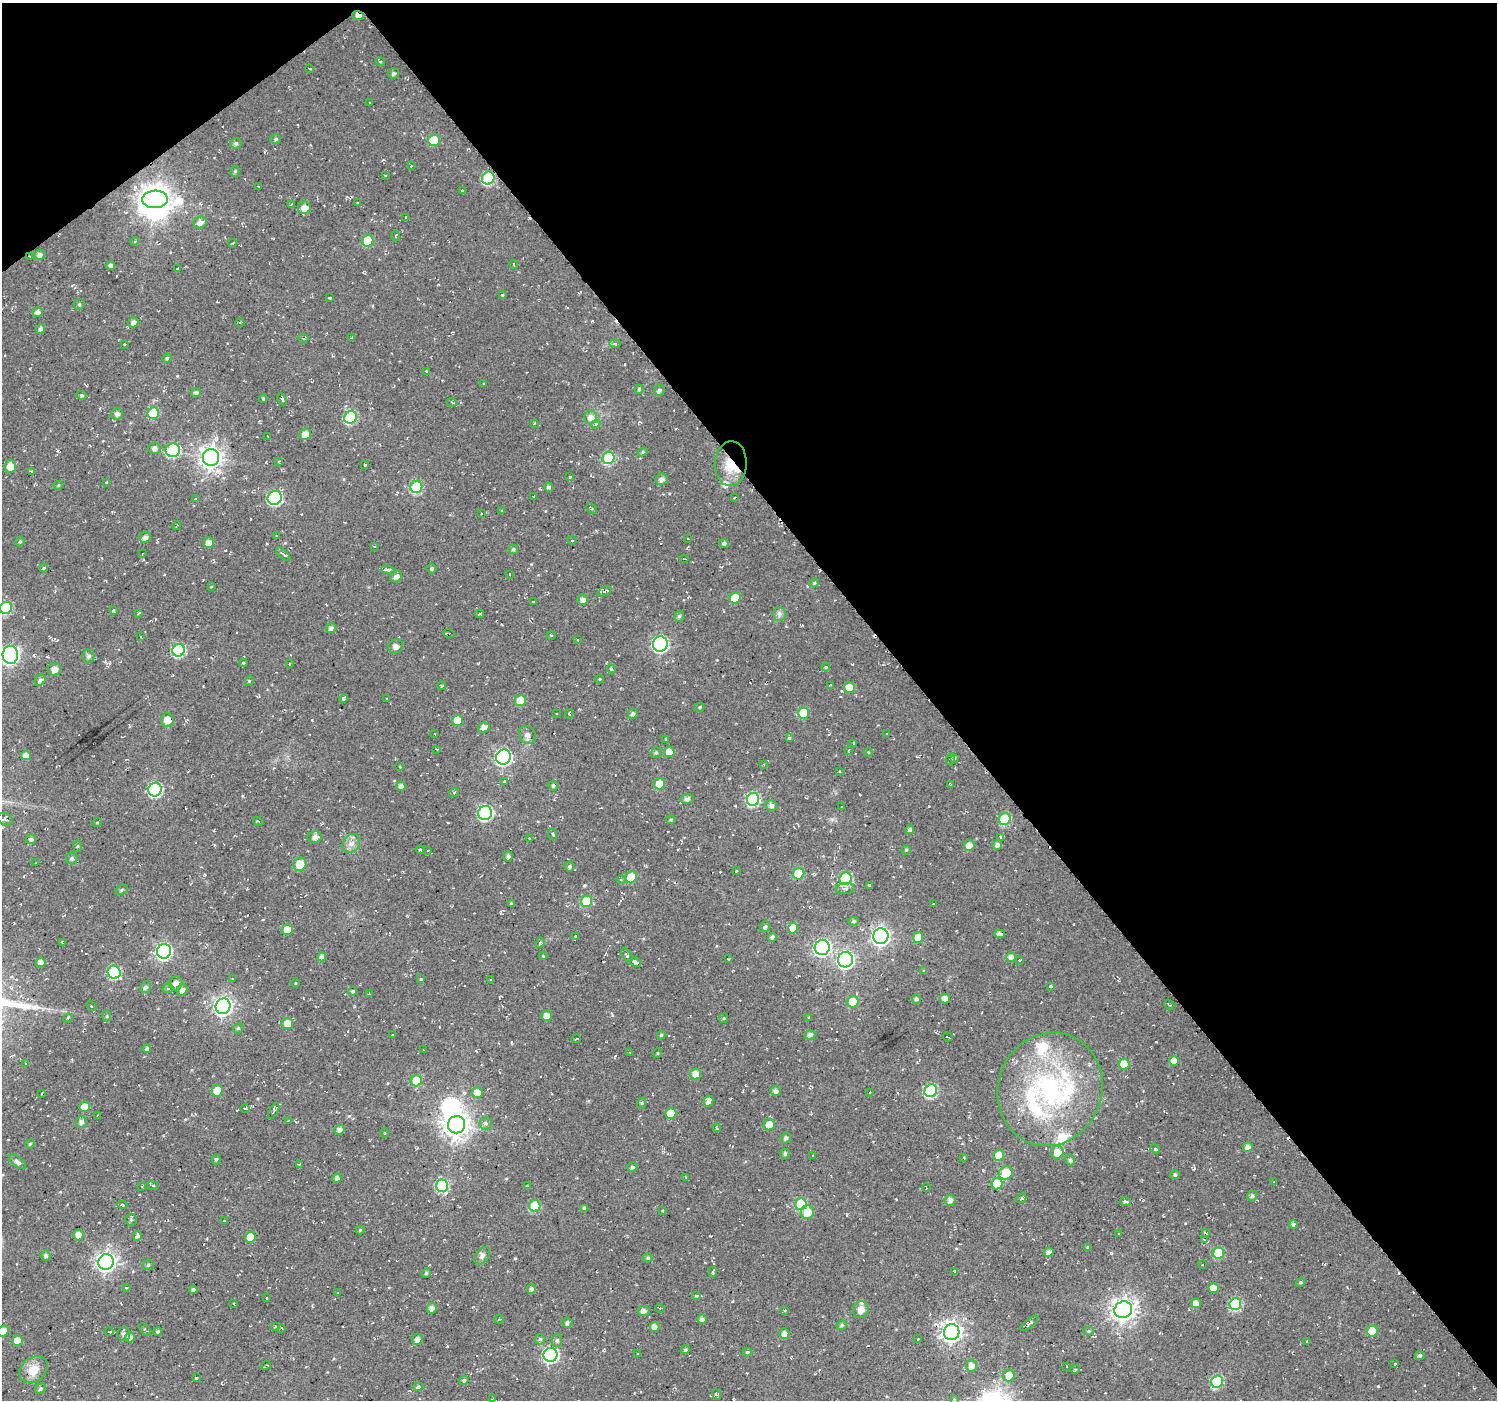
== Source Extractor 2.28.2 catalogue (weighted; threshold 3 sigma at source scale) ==
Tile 3 of 4 x 4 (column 3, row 1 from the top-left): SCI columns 3017-4511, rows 4406-5803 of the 6009 x 5953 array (HDU 1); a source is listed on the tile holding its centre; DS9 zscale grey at full resolution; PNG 1499 x 1402 px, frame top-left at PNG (2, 3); each listed source drawn as its Kron ellipse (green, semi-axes under 4 px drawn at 4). Shown black and unused: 40% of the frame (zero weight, under 2 of 3 exposures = <1% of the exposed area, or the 3 px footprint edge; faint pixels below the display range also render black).
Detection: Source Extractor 2.28.2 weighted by HDU 2 'WHT'; one run over the whole footprint, this tile lists its part. Background 0.0558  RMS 0.0079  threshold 0.0357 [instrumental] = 3 sigma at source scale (4.5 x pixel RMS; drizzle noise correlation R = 1.50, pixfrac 1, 0.0396/0.0396 arcsec/px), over >= 5 px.
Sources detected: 439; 2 inside a brighter object's white glare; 18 cosmic-ray / hot-pixel residue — neither listed nor drawn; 10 inside a brighter listed object's ellipse — not listed separately; the other 409 listed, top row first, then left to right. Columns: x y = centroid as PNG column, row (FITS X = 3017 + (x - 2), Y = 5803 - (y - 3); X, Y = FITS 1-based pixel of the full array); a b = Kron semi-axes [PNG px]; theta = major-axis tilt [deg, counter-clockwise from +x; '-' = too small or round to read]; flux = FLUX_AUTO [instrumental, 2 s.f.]
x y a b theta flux
358 15 6 4 -22 4.8
380 62 5 3 - 0.9
310 69 3 2 - 0.78
393 73 5 5 - 1.6
369 102 2 2 - 0.59
275 139 5 4 - 1.7
434 140 6 5 - 25
236 143 6 5 - 1.8
411 166 3 2 - 0.56
235 171 5 4 - 1.3
385 175 3 3 - 1
488 178 7 6 - 61
258 186 3 2 - 0.54
462 190 3 2 - 0.67
155 199 13 8 3 890
358 203 3 2 - 0.56
292 204 3 2 - 0.61
304 208 6 6 - 7
406 217 4 2 - 0.63
200 223 6 6 - 4.4
396 236 5 3 - 0.72
135 241 4 3 - 0.64
368 241 6 5 - 23
233 243 4 3 - 0.55
39 255 5 5 - 3.6
30 256 2 2 - 0.7
514 264 4 2 - 0.62
111 265 4 4 - 3.1
178 269 3 3 - 0.72
503 294 3 3 - 1.1
330 298 3 3 - 1.4
79 304 5 5 - 1.2
38 312 5 4 - 4.1
133 322 5 5 - 3.9
240 322 4 3 - 0.74
41 329 5 4 - 2.5
352 337 3 2 - 0.6
303 338 5 3 - 0.83
615 343 5 3 - 1.2
124 344 3 3 - 0.87
167 358 4 4 - 1.7
426 371 3 3 - 0.64
484 384 3 2 - 0.54
639 389 4 3 - 1.4
659 390 5 5 - 2
196 393 4 4 - 2.4
82 395 5 4 - 1.3
263 398 4 4 - 0.86
282 399 6 3 -62 1.2
452 403 5 3 - 0.93
153 413 6 5 - 28
117 414 6 5 - 3
351 417 7 6 - 62
591 417 7 6 - 5.5
534 423 3 2 - 0.7
596 424 5 3 - 1
305 434 6 5 - 9.6
268 436 3 2 - 0.59
154 448 6 5 - 3.1
173 450 7 7 - 76
643 452 5 4 - 1.2
211 457 8 8 - 560
608 458 6 6 - 52
279 461 4 2 - 0.62
731 464 22 16 86 19
365 465 3 3 - 1.4
10 466 6 5 - 8.2
32 472 3 2 - 0.87
570 477 3 3 - 0.78
661 479 6 5 - 3.5
106 482 4 2 - 0.48
58 485 5 4 - 0.97
416 487 6 6 - 51
549 487 5 4 - 2
534 496 3 2 - 0.6
275 498 7 6 - 96
734 498 3 3 - 1.2
196 499 3 2 - 0.64
592 509 6 3 -45 0.85
502 511 4 3 - 0.7
482 514 3 2 - 0.79
177 525 4 2 - 0.66
276 536 3 2 - 0.53
145 537 6 5 - 3.4
688 539 3 2 - 0.55
572 540 4 3 - 0.81
20 541 5 3 - 1
209 543 5 5 - 6.2
724 543 5 4 - 2.2
374 546 3 2 - 0.47
513 549 5 4 - 1.4
142 554 3 2 - 0.46
283 554 9 3 -42 1.7
684 559 4 2 - 0.7
44 568 4 4 - 0.88
431 569 5 5 - 1.5
388 570 7 4 -8 2.1
509 574 3 2 - 0.79
396 576 6 5 - 3.3
814 583 5 3 - 0.81
211 587 2 2 - 0.73
604 591 7 4 26 1.8
735 598 6 5 - 15
582 600 5 5 - 3.7
533 602 3 2 - 0.8
6 608 6 6 - 54
113 611 3 3 - 1.8
138 613 3 2 - 0.68
480 614 4 2 - 0.85
779 614 7 6 - 2.3
679 616 6 4 73 1.6
331 628 5 5 - 3.2
449 633 6 4 -19 1.4
551 635 4 3 - 0.59
141 637 3 2 - 0.66
578 640 3 2 - 0.49
660 644 8 7 - 150
396 646 8 6 29 3.4
179 650 6 6 - 82
10 655 9 7 -87 270
88 656 6 6 - 2.2
243 663 4 3 - 0.72
289 664 3 2 - 0.57
826 667 4 4 - 0.96
54 669 6 6 - 4.6
611 669 4 3 - 0.97
600 679 4 3 - 0.6
40 680 6 5 - 2.7
249 681 5 3 - 0.77
830 685 3 2 - 0.86
441 686 4 3 - 0.96
849 687 5 5 - 13
344 698 4 3 - 1.6
387 699 3 2 - 0.89
520 701 6 5 - 14
700 707 5 4 - 1
557 713 3 2 - 0.76
803 713 5 5 - 23
569 714 5 3 - 1.2
633 714 5 4 - 2.4
167 720 6 6 - 8.3
457 720 5 5 - 14
484 727 6 5 - 4.4
887 733 3 2 - 0.75
435 734 3 2 - 0.52
527 735 9 8 - 3.1
789 738 4 4 - 1.2
666 739 2 2 - 0.65
854 743 3 3 - 0.98
437 749 3 3 - 0.73
849 750 4 2 - 0.75
669 752 5 5 - 8.9
868 752 4 3 - 0.65
656 753 6 5 - 1.4
26 755 5 4 - 5.4
503 757 7 7 - 190
951 759 6 3 70 0.93
955 759 3 3 - 1
764 764 3 2 - 0.51
399 767 3 2 - 1
839 771 3 2 - 0.72
504 781 3 3 - 0.91
660 784 6 5 - 15
553 785 5 5 - 1.4
951 785 4 3 - 0.72
401 786 4 4 - 3.7
155 790 7 6 - 100
454 792 5 3 - 0.77
687 799 6 4 10 2.3
753 799 6 6 - 82
771 805 6 5 - 3.3
842 806 2 2 - 0.58
485 813 7 7 - 110
5 819 7 6 - 2.6
1005 819 6 6 - 39
671 820 5 3 - 1.1
258 821 5 3 - 0.76
97 822 5 3 - 0.67
910 830 4 4 - 2.7
552 834 5 3 - 1.2
315 837 7 5 10 4
1001 837 3 3 - 1.6
529 838 2 2 - 0.6
31 839 5 5 - 1.9
351 843 10 8 53 4.5
969 845 5 5 - 6.5
997 845 5 4 - 2.7
77 846 6 4 88 0.98
420 850 4 3 - 1.5
428 850 4 2 - 0.57
906 850 4 4 - 1.1
508 856 5 4 - 2.3
72 858 6 6 - 1.7
35 863 2 2 - 0.49
300 864 7 6 - 16
570 866 5 5 - 1.3
736 871 4 2 - 0.51
799 874 6 5 - 31
631 877 6 5 - 23
846 879 6 6 - 67
621 880 4 3 - 0.79
869 885 3 3 - 1.6
845 889 9 5 3 2.8
122 890 6 4 29 1.2
586 901 6 5 - 29
511 904 4 3 - 0.96
934 904 4 2 - 0.65
854 921 5 4 - 1.6
765 927 6 4 54 1.5
793 928 5 5 - 12
287 930 5 5 - 13
1000 934 5 4 - 2.7
881 936 8 7 - 300
575 937 3 3 - 1.4
772 937 4 4 - 2.3
918 937 5 5 - 12
62 942 3 2 - 0.65
540 943 5 4 - 1.2
822 947 8 7 - 200
164 951 7 7 - 170
627 955 8 3 -55 1.4
543 956 4 3 - 0.87
322 957 4 4 - 4
1011 957 5 5 - 6
728 959 2 2 - 0.5
845 960 8 7 - 240
1019 960 3 3 - 0.89
41 962 5 4 - 4
635 962 6 4 -32 2.3
924 971 4 4 - 0.88
114 972 7 6 - 62
232 979 3 3 - 0.55
421 979 4 4 - 0.67
491 979 3 2 - 0.46
295 983 5 3 - 0.66
176 984 7 6 - 4.1
1050 986 4 3 - 2.7
146 987 6 5 - 1.8
168 988 5 5 - 1.2
182 990 6 5 - 3.7
353 991 4 4 - 1.3
369 994 2 2 - 0.55
945 998 5 5 - 6.6
916 999 5 4 - 2.2
853 1002 6 5 - 19
1169 1005 5 2 - 0.74
91 1006 5 4 - 1.6
223 1006 8 7 - 320
546 1015 5 5 - 4.7
107 1016 5 3 - 0.86
809 1017 3 3 - 1.4
68 1018 5 4 - 1.1
724 1018 5 4 - 0.86
287 1023 5 5 - 9.8
238 1028 5 4 - 1.2
392 1035 3 2 - 0.49
661 1035 4 3 - 1
810 1035 5 5 - 2.7
948 1037 5 2 - 0.99
576 1039 5 2 - 1.2
147 1049 4 4 - 2
424 1050 2 2 - 0.63
630 1053 3 2 - 0.67
658 1053 5 3 - 0.78
1174 1061 5 5 - 11
26 1064 4 2 - 0.59
1124 1064 5 5 - 16
696 1074 5 5 - 7.3
416 1081 6 5 - 21
1050 1089 57 52 69 140
217 1091 6 5 - 13
776 1091 5 4 - 3
931 1091 6 6 - 76
870 1092 2 2 - 0.68
477 1093 5 5 - 7.7
42 1094 3 2 - 0.75
708 1101 5 4 - 4.7
642 1103 6 3 71 0.84
85 1107 5 5 - 11
245 1108 5 3 - 0.79
274 1111 9 4 61 1.7
671 1113 5 5 - 13
97 1115 4 2 - 0.69
288 1121 3 2 - 0.75
81 1122 6 5 - 2.9
486 1123 6 6 - 1.8
457 1125 9 8 - 810
769 1125 5 5 - 11
717 1128 4 2 - 0.98
339 1130 5 4 - 3.2
385 1133 5 3 - 0.69
786 1138 5 5 - 2.1
30 1144 5 4 - 0.95
1248 1147 5 4 - 4.1
1155 1149 5 4 - 1.4
1057 1152 6 6 - 8.9
785 1154 5 5 - 1.8
813 1155 4 3 - 0.8
999 1155 5 5 - 11
964 1158 3 2 - 0.54
216 1159 5 4 - 1.4
1070 1160 5 5 - 1.9
18 1162 10 5 -37 2.1
299 1164 3 2 - 0.73
632 1167 5 4 - 1.8
1006 1173 7 6 - 23
1175 1175 4 4 - 1.9
685 1177 4 3 - 1.3
337 1178 5 4 - 2.4
1274 1182 3 3 - 0.87
997 1184 5 5 - 20
142 1186 3 3 - 0.93
153 1186 5 3 - 1.3
442 1186 6 6 - 59
527 1186 3 2 - 0.74
926 1188 4 2 - 0.54
1252 1196 5 4 - 2
1021 1198 5 4 - 1.3
950 1200 5 5 - 3.3
1126 1202 6 4 -14 2.4
801 1204 6 5 - 42
122 1205 5 3 - 1.4
535 1206 6 5 - 32
584 1208 4 4 - 2.7
663 1211 3 3 - 0.74
807 1212 7 6 - 12
131 1220 6 5 - 1.2
225 1221 3 2 - 0.59
1293 1224 4 4 - 2.2
360 1230 4 4 - 0.74
1205 1233 4 3 - 1.6
1119 1234 3 2 - 0.65
78 1235 5 5 - 5.9
138 1236 5 4 - 3.5
250 1237 5 5 - 13
1204 1239 4 3 - 0.91
1088 1247 3 3 - 1.1
1049 1252 5 4 - 4.1
1218 1253 5 5 - 33
46 1256 5 5 - 2.3
482 1256 10 6 52 2.9
648 1258 5 4 - 1.3
106 1262 8 7 - 350
148 1265 5 5 - 1.2
1202 1265 2 2 - 0.66
713 1272 5 3 - 1.3
955 1272 4 3 - 0.89
426 1273 5 4 - 1.1
1300 1282 4 4 - 1.1
126 1288 3 3 - 0.67
1213 1288 5 5 - 8.4
531 1289 5 4 - 2.4
193 1290 4 4 - 1.6
338 1293 3 2 - 0.54
696 1295 4 3 - 1.6
266 1298 2 2 - 0.58
233 1303 2 2 - 0.64
1196 1303 5 5 - 5.7
1235 1304 6 6 - 57
432 1308 5 5 - 3.6
660 1308 4 3 - 0.79
861 1309 8 8 - 5.7
785 1310 4 3 - 1.1
1123 1310 9 8 - 600
643 1311 6 5 - 3.1
499 1319 4 3 - 0.71
702 1319 5 4 - 2.6
567 1322 5 5 - 2.1
1029 1323 11 4 38 1.8
842 1325 5 4 - 1.3
275 1326 3 3 - 1
654 1327 5 5 - 4.4
282 1328 3 2 - 0.8
145 1329 7 4 -48 1.3
3 1331 5 5 - 7.1
158 1331 4 4 - 1.4
1089 1331 5 4 - 0.93
1372 1331 5 5 - 13
109 1332 5 3 - 0.87
952 1332 8 7 - 410
784 1333 5 5 - 4.4
124 1334 7 6 - 3.2
130 1337 5 4 - 4.4
417 1339 5 5 - 4.3
540 1339 5 5 - 1.3
918 1339 2 2 - 0.57
17 1340 5 5 - 8.4
557 1340 6 5 - 1.9
1306 1341 3 2 - 0.83
685 1350 4 4 - 1.4
747 1352 4 4 - 1.1
638 1354 3 2 - 0.67
550 1355 7 7 - 140
1420 1355 4 4 - 2
1395 1364 4 3 - 0.77
266 1365 5 2 - 1.3
971 1366 6 5 - 5.6
1066 1366 2 2 - 0.65
1075 1369 4 4 - 1
34 1370 15 12 41 12
1009 1375 6 6 - 8.7
196 1378 3 3 - 1.2
464 1380 5 4 - 1.6
1217 1382 6 5 - 60
418 1387 5 4 - 1.7
40 1389 6 5 - 1.3
716 1394 5 4 - 1.6
492 1399 3 2 - 0.7
954 1399 4 4 - 0.64
Overlapping masked pixels (flux is a lower limit): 4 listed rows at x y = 358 15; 488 178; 30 256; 731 464
Isophote crosses this tile's border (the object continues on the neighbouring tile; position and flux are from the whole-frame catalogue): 3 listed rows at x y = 6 608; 10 655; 3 1331
Unlisted compact peaks at least as high as the median listed source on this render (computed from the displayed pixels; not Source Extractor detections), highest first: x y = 1378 1386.